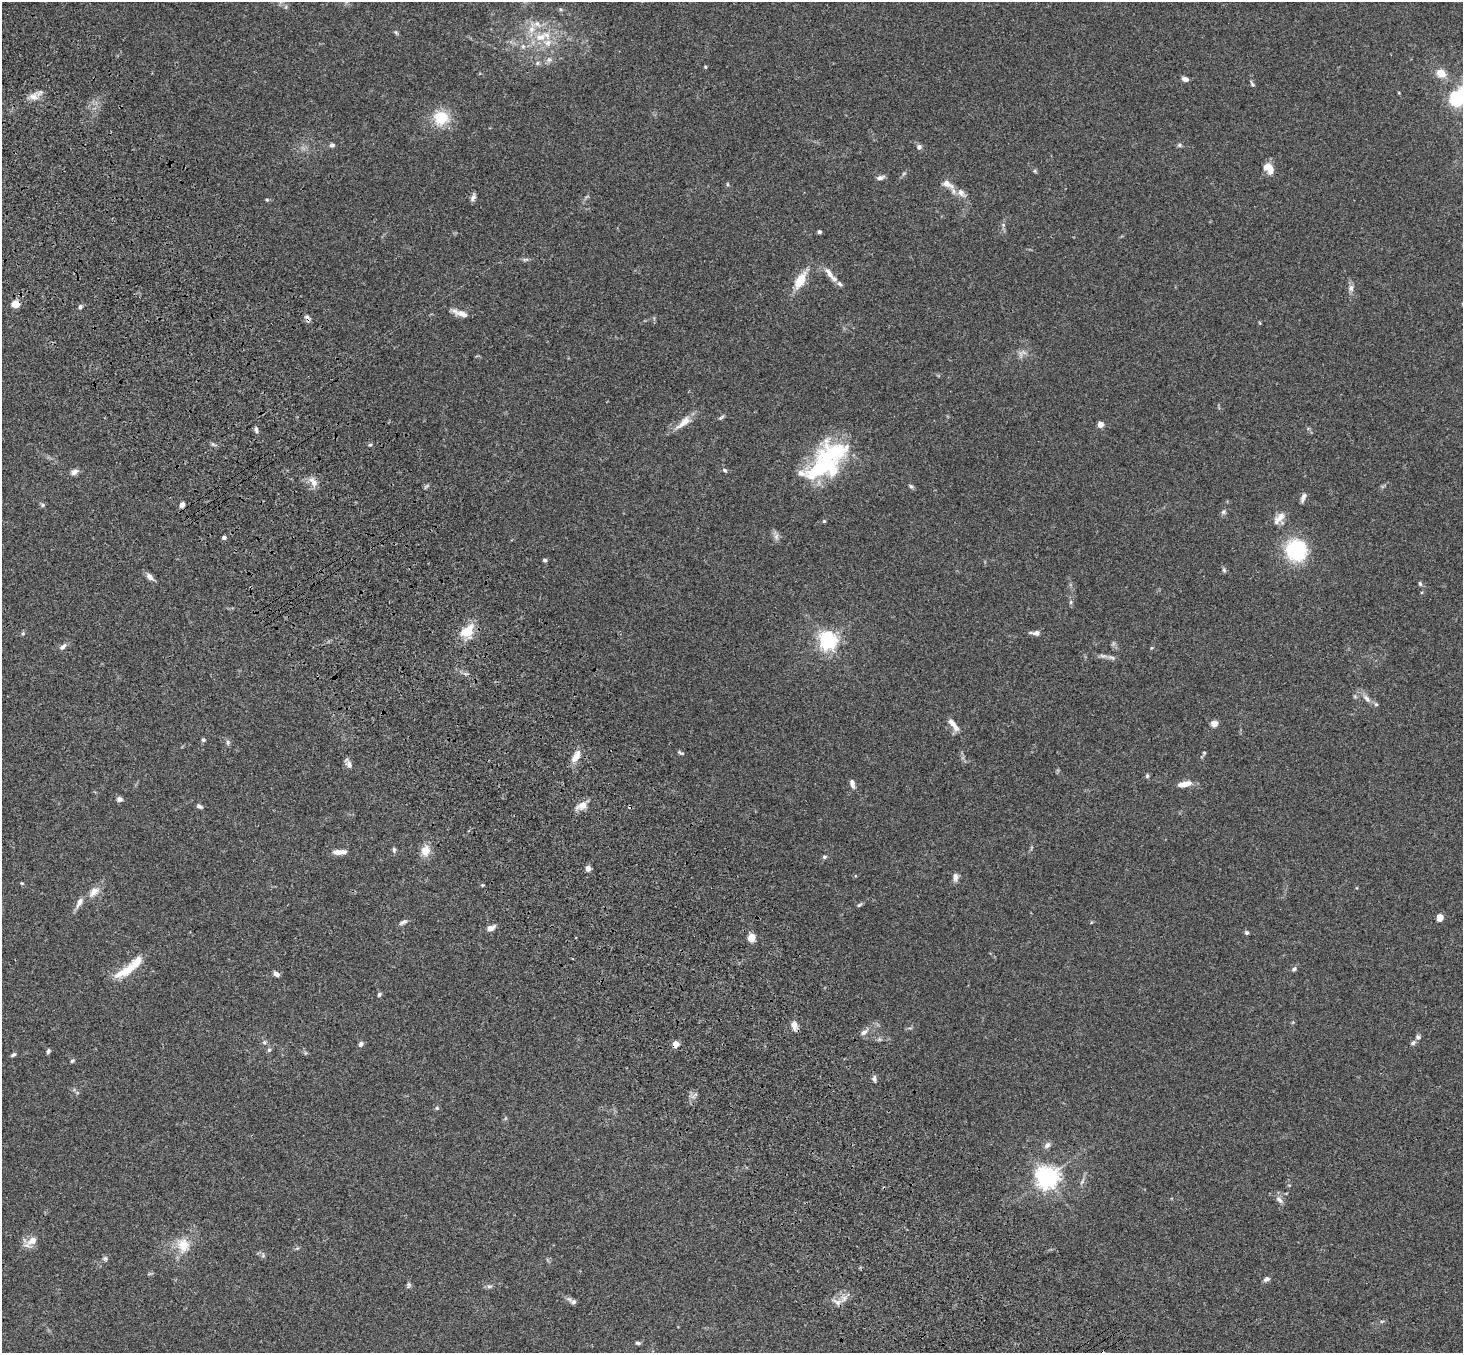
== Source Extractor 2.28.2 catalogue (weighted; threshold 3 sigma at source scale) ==
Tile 11 of 4 x 4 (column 3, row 3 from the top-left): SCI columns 3031-4491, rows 1727-3077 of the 6059 x 6016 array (HDU 1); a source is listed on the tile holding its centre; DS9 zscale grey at full resolution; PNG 1465 x 1355 px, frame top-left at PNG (2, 2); no overlay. Shown black and unused: <1% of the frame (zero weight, under 3 of 4 exposures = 6% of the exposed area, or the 3 px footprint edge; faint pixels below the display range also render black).
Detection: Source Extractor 2.28.2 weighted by HDU 2 'WHT'; one run over the whole footprint, this tile lists its part. Background 0.0606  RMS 0.0057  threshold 0.0254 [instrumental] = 3 sigma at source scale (4.5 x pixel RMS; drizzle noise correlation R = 1.50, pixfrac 1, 0.05/0.05 arcsec/px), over >= 5 px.
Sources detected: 145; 1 inside a brighter object's white glare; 1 cosmic-ray / hot-pixel residue — not listed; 12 inside a brighter listed object's ellipse — not listed separately; the other 131 listed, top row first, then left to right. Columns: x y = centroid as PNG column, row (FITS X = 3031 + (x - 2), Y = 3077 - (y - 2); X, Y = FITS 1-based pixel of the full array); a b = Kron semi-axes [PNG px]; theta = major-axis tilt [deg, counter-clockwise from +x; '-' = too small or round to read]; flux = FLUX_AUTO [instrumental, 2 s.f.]
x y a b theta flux
537 24 12 8 -41 4
396 32 8 5 -62 0.95
540 37 17 12 20 10
523 46 7 6 - 1.6
549 60 9 7 24 2.3
537 63 6 5 - 1.1
705 67 4 3 - 0.6
1441 73 12 10 -26 6.6
1185 79 7 5 -21 2.3
1252 84 9 5 -67 1.1
34 97 15 9 -11 4.5
1456 101 14 11 -38 19
441 118 16 15 - 17
332 145 6 5 - 1.4
1179 145 7 5 -15 1
919 147 7 7 - 1.6
1270 169 12 7 81 4.8
1035 171 6 4 -72 0.74
904 173 6 4 19 0.77
880 178 10 5 14 1.9
727 184 6 4 -89 0.62
947 184 18 8 -29 4.9
473 197 9 5 70 1.8
267 200 5 4 - 0.65
1003 225 6 5 - 0.98
819 232 4 4 - 1.2
525 259 9 4 1 1.2
829 273 17 7 -54 4.1
800 281 15 8 60 13
1351 288 10 7 82 2.3
15 304 5 5 - 16
80 307 6 5 - 1.1
461 313 21 6 -17 4.6
307 318 11 6 -60 2.1
1260 323 5 3 - 0.47
1021 354 9 4 -71 1.5
721 417 10 4 32 1
683 422 26 9 41 6.6
1100 424 4 4 - 7.5
256 430 9 4 -80 1.3
370 445 5 3 - 0.63
820 467 67 19 33 52
724 470 7 4 -28 0.97
74 472 11 7 29 2.3
313 482 16 8 -56 4
911 486 7 5 -44 1.1
1303 498 11 5 70 2.2
42 505 6 5 - 0.93
182 505 7 5 61 2.1
1223 512 6 6 - 1.1
1280 517 16 9 33 4.6
824 521 5 4 - 0.68
776 536 9 7 90 2.1
224 537 5 4 - 1.2
1296 550 22 21 - 40
545 560 5 4 - 1
1224 570 6 5 - 0.95
150 577 11 6 -43 2.8
1420 583 7 4 -63 0.88
1071 602 6 4 89 0.93
467 631 21 14 47 11
23 633 6 5 - 0.84
1035 633 13 5 -4 2.4
828 640 6 6 - 240
1113 643 7 4 -72 1.1
63 647 11 6 42 2.1
1151 648 5 3 - 0.55
1112 658 12 5 -12 2
1367 698 13 7 -48 3.2
952 723 12 7 -45 3
1214 723 7 6 - 3.3
203 740 6 5 - 0.94
228 742 7 5 -88 1.2
680 753 8 4 -28 0.97
1204 753 6 4 44 0.79
576 756 18 8 61 5.3
349 764 12 7 -69 2.4
1147 776 5 4 - 0.93
852 784 10 5 -71 2.6
1185 784 15 6 12 5.8
119 799 7 6 - 1.7
582 805 14 9 27 5.1
199 806 8 5 -31 1.3
394 850 8 5 -82 1.1
425 851 11 9 80 7.3
340 852 16 5 2 4.7
824 857 6 5 - 1
588 868 6 5 - 2.4
955 877 10 7 -89 2.5
22 883 5 4 - 0.59
94 892 18 10 46 5.3
79 902 17 7 57 3.5
859 905 7 4 30 0.95
1440 917 8 7 - 3.5
403 922 11 5 25 1.6
491 928 10 6 26 3.4
1247 933 6 5 - 0.98
751 938 10 8 -87 4
1294 969 7 5 44 1.3
125 971 33 11 29 11
276 974 8 5 -38 2
379 994 6 5 - 0.98
794 1025 11 7 -83 3.9
864 1032 11 6 38 2.3
1418 1037 7 6 - 1.3
264 1042 6 6 - 1.3
1413 1043 7 5 37 1.3
361 1044 7 5 51 1.7
675 1044 7 6 - 4
269 1050 7 6 - 1.1
48 1051 6 4 70 1.2
305 1053 6 4 90 0.75
13 1055 7 4 32 1
72 1061 5 4 - 0.83
874 1079 8 5 -85 1.6
437 1108 5 5 - 0.8
1047 1145 10 7 35 2
1047 1177 7 7 - 420
1082 1182 9 5 63 1.5
1279 1200 12 6 -42 2.4
32 1241 16 10 43 5.7
183 1245 21 18 -73 11
297 1248 7 4 19 0.73
105 1258 7 5 -74 1.1
1266 1279 8 5 22 1.6
409 1285 9 5 86 1.2
489 1286 8 5 -9 1.3
573 1302 8 6 -1 1.6
837 1302 13 7 -29 3
1382 1321 6 3 19 0.77
638 1343 7 4 -2 1.1
Overlapping masked pixels (flux is a lower limit): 3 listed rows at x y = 15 304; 307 318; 675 1044
Isophote crosses this tile's border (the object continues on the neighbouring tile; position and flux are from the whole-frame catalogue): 1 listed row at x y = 1456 101